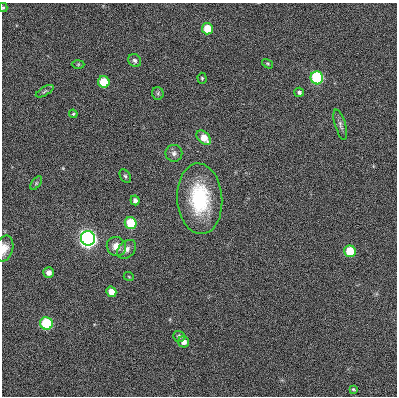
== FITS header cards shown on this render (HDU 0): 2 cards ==
NAXIS1  =                  395
NAXIS2  =                  394

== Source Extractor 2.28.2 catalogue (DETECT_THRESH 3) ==
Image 395 x 394 px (HDU 0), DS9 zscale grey, 1 PNG px = 1 image px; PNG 399 x 398 px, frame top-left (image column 1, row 394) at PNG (2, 3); each listed source drawn as its Kron ellipse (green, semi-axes under 4 px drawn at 4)
Background 2.88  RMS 0.11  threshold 0.319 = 3 sigma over >= 5 px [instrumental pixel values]
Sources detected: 32; all 32 listed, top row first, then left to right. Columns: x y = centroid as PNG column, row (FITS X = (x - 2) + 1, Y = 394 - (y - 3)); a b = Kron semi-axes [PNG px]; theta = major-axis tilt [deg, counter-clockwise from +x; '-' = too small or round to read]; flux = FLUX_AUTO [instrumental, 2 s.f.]
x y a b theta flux
3 8 4 4 - 8.2
207 29 6 5 - 160
135 60 7 6 - 17
78 64 6 4 2 8
268 64 6 3 -31 8
202 78 5 4 - 8.9
317 78 6 6 - 680
104 82 6 5 - 220
45 91 10 3 29 12
299 92 5 4 - 17
158 93 6 5 - 14
73 114 4 4 - 8.6
340 125 16 5 -74 27
204 138 8 5 -44 100
174 153 8 8 - 29
125 176 7 5 -59 14
36 183 8 4 54 13
200 199 35 22 -86 540
135 200 5 4 - 23
131 223 6 5 - 240
88 238 7 7 - 3100
116 246 10 9 - 75
4 249 13 8 74 61
127 249 11 8 46 38
350 251 6 5 - 240
49 272 5 5 - 38
129 277 5 3 - 6
111 292 5 5 - 68
46 323 6 6 - 470
179 336 6 5 - 19
184 342 6 5 - 39
353 389 4 3 - 8.2
At the frame edge (FLAGS 8, measured only in part): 2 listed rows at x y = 3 8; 4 249